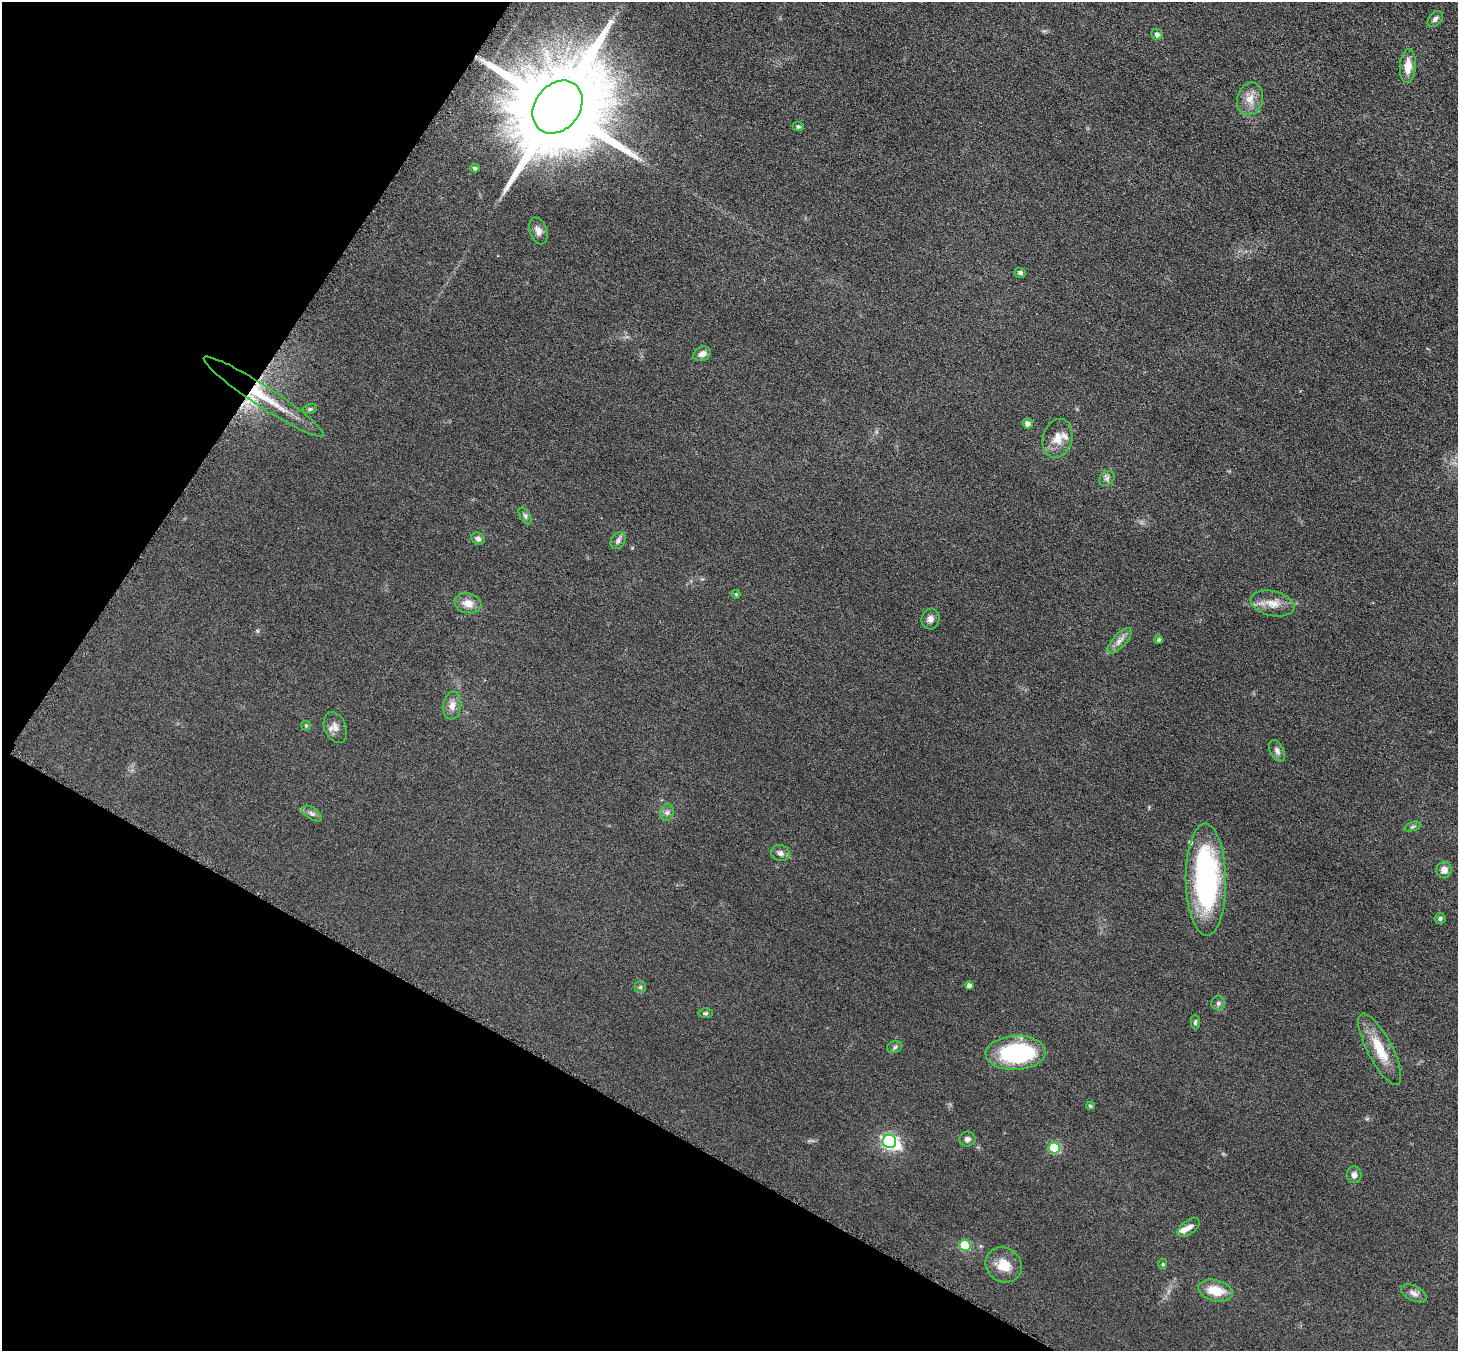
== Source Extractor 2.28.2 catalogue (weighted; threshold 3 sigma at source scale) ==
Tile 9 of 4 x 4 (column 1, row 3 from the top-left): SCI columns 21-1476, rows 1660-3008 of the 5861 x 5868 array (HDU 1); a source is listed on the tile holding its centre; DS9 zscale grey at full resolution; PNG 1460 x 1353 px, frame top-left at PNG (2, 2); each listed source drawn as its Kron ellipse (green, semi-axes under 4 px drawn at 4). Shown black and unused: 26% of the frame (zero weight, under 3 of 6 exposures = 2% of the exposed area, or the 3 px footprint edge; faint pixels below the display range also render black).
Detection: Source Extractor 2.28.2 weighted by HDU 2 'WHT'; one run over the whole footprint, this tile lists its part. Background 0.0929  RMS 0.01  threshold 0.0408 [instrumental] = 3 sigma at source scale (4.09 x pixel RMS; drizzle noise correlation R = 1.36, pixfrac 0.8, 0.05/0.05 arcsec/px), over >= 5 px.
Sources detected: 59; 1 inside a brighter object's white glare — neither listed nor drawn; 4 inside a brighter listed object's ellipse — not listed separately; the other 54 listed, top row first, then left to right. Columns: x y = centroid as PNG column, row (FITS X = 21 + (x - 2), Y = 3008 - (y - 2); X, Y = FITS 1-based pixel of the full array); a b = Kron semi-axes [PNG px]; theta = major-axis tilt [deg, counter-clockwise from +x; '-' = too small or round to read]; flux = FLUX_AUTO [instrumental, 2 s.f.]
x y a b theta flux
1435 19 9 6 48 2.9
1157 34 5 5 - 3.1
1408 66 17 8 86 12
1250 99 16 13 78 11
557 107 29 22 51 21000
798 126 6 4 -2 1.4
475 168 5 4 - 1.5
538 231 14 8 -73 5.1
1020 273 6 5 - 2
702 354 9 7 24 4.5
264 397 71 10 -33 38
310 409 7 5 10 1.8
1028 424 5 5 - 5
1057 438 20 14 74 13
1107 478 9 6 43 2.9
525 516 9 5 -60 2.4
478 539 7 6 - 2.8
618 540 9 7 59 3.6
736 594 4 4 - 0.85
468 603 13 10 -12 8.7
1272 604 22 12 -12 12
930 619 10 9 - 4.7
1159 640 4 4 - 2
1120 641 16 6 47 5.8
452 706 14 9 83 6.4
306 725 5 4 - 0.99
335 727 16 10 -66 6.4
1277 751 11 7 -62 3.9
312 813 11 5 -34 3
667 813 8 6 75 3
1412 827 8 3 19 1.5
780 853 9 7 -15 4
1444 870 8 7 - 6.3
1206 880 56 20 -89 180
1440 918 5 5 - 2
969 985 4 4 - 4.4
640 987 6 5 - 1.5
1218 1003 7 6 - 2.4
705 1013 7 5 0 1.6
1195 1022 7 4 89 1.4
895 1047 8 6 18 2
1380 1049 39 12 -62 26
1016 1053 30 17 4 91
1090 1106 4 4 - 1.5
967 1139 8 7 - 3.7
889 1141 7 6 - 190
1054 1148 6 5 - 57
1354 1175 8 7 - 4
1189 1228 13 7 36 5.1
965 1245 5 5 - 44
1163 1264 5 3 - 0.99
1004 1265 19 17 -37 17
1215 1291 18 10 -14 18
1414 1293 14 7 -27 4.4
Overlapping masked pixels (flux is a lower limit): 2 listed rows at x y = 557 107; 264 397